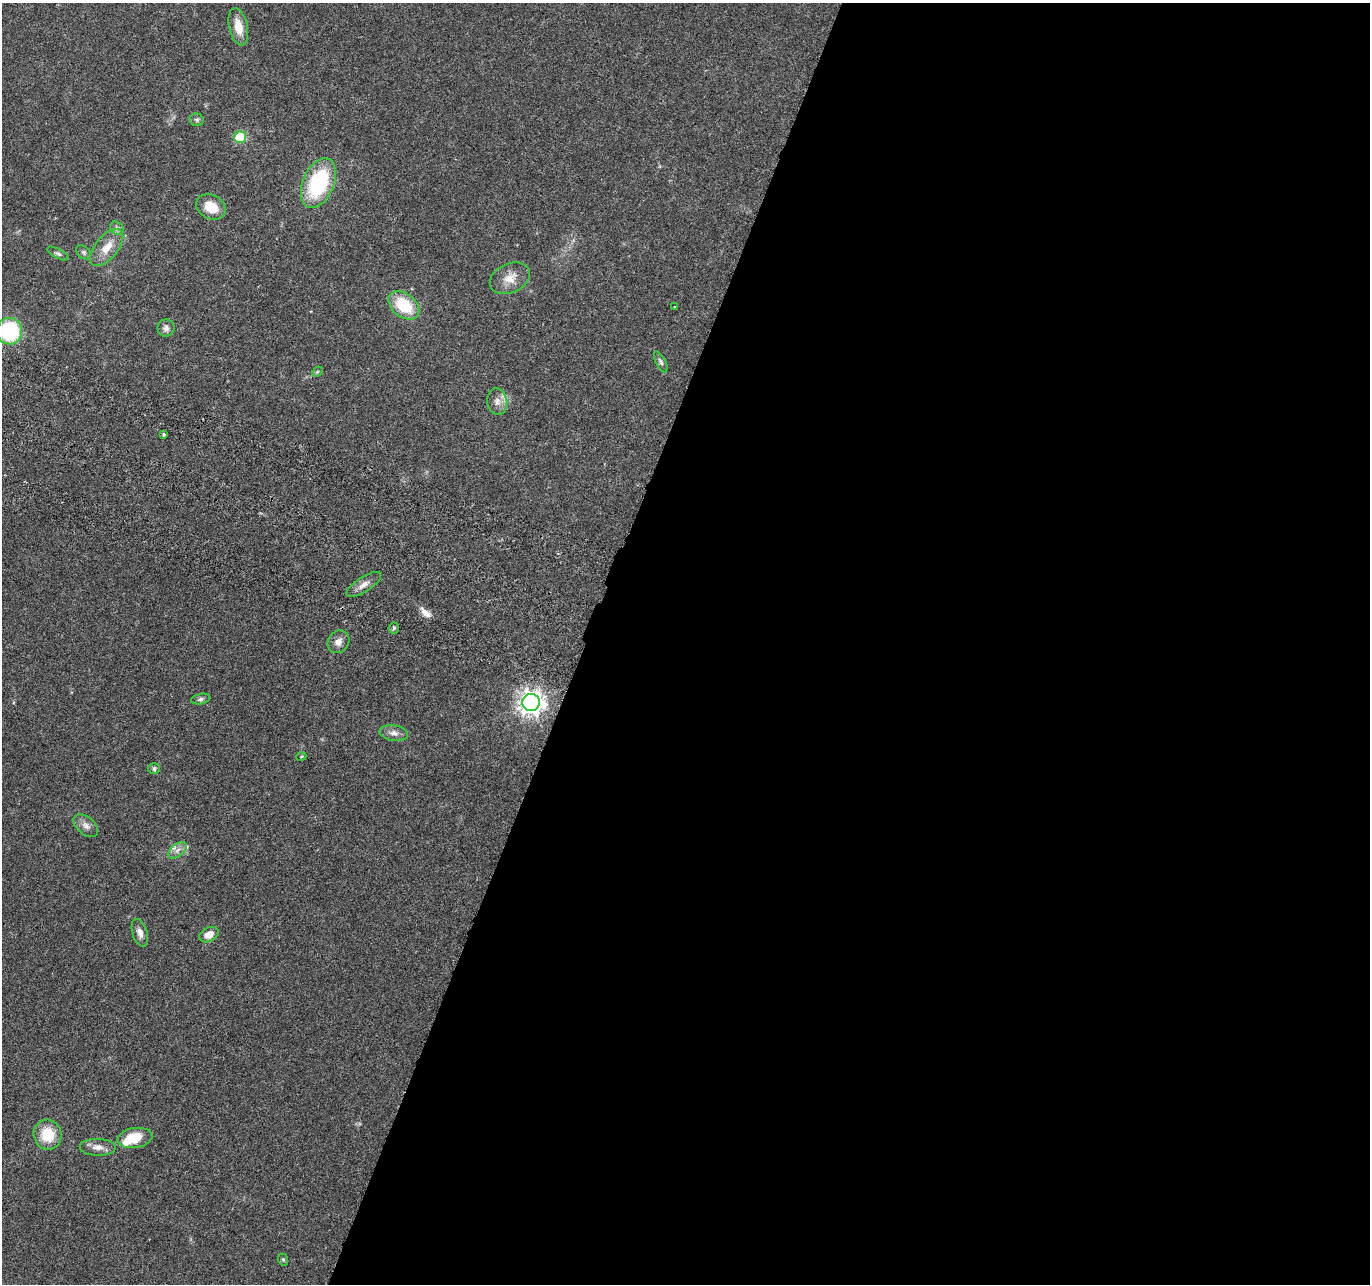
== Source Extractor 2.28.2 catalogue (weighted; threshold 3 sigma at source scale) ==
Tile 12 of 4 x 4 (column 4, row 3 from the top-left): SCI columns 4127-5494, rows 1551-2832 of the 5525 x 5730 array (HDU 1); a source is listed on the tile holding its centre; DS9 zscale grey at full resolution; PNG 1372 x 1286 px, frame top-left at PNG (2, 3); each listed source drawn as its Kron ellipse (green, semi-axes under 4 px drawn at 4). Shown black and unused: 57% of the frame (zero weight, under 3 of 6 exposures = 3% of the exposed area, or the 3 px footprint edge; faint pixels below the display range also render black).
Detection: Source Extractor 2.28.2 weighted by HDU 2 'WHT'; one run over the whole footprint, this tile lists its part. Background 0.0272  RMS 0.0021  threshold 0.00863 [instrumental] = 3 sigma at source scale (4.09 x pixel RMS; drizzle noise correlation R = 1.36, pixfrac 0.8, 0.0396/0.0396 arcsec/px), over >= 5 px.
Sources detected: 37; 1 inside a brighter object's white glare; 1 long thin detection or spike segment (spike, bleed or trail) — neither listed nor drawn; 1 inside a brighter listed object's ellipse — not listed separately; the other 34 listed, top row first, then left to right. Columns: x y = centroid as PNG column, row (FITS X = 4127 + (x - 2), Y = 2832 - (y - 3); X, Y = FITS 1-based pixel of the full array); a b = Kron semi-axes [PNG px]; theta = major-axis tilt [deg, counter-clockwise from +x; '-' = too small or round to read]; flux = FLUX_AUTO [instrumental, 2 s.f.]
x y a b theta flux
238 27 19 9 -77 3.1
197 120 7 6 - 0.44
240 137 6 6 - 12
318 183 26 15 67 18
211 207 15 12 -27 3.9
117 228 7 6 - 0.61
107 247 22 11 51 3.2
84 252 8 6 -42 0.44
58 254 12 4 -28 0.47
510 278 21 14 24 2.8
404 305 17 11 -39 8.1
674 307 3 3 - 0.15
166 328 8 8 - 0.79
9 331 13 13 - 16
661 362 12 5 -63 0.53
317 372 6 4 44 0.27
497 401 13 10 -82 1.4
164 434 3 3 - 0.46
364 585 20 7 33 1.4
394 628 5 5 - 0.32
338 642 12 10 54 1.3
201 699 10 5 11 0.52
531 702 9 8 - 180
394 733 14 8 -9 1.2
301 757 5 3 - 0.17
154 768 6 5 - 0.48
86 826 14 8 -41 1.2
178 850 10 6 38 1
140 933 14 7 -72 1.3
209 935 10 7 26 1.9
48 1135 15 14 - 5.8
135 1138 17 10 10 5.2
98 1147 18 8 -2 1.5
283 1260 6 5 - 0.3
Isophote crosses this tile's border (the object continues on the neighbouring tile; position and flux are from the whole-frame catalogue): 1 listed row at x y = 9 331